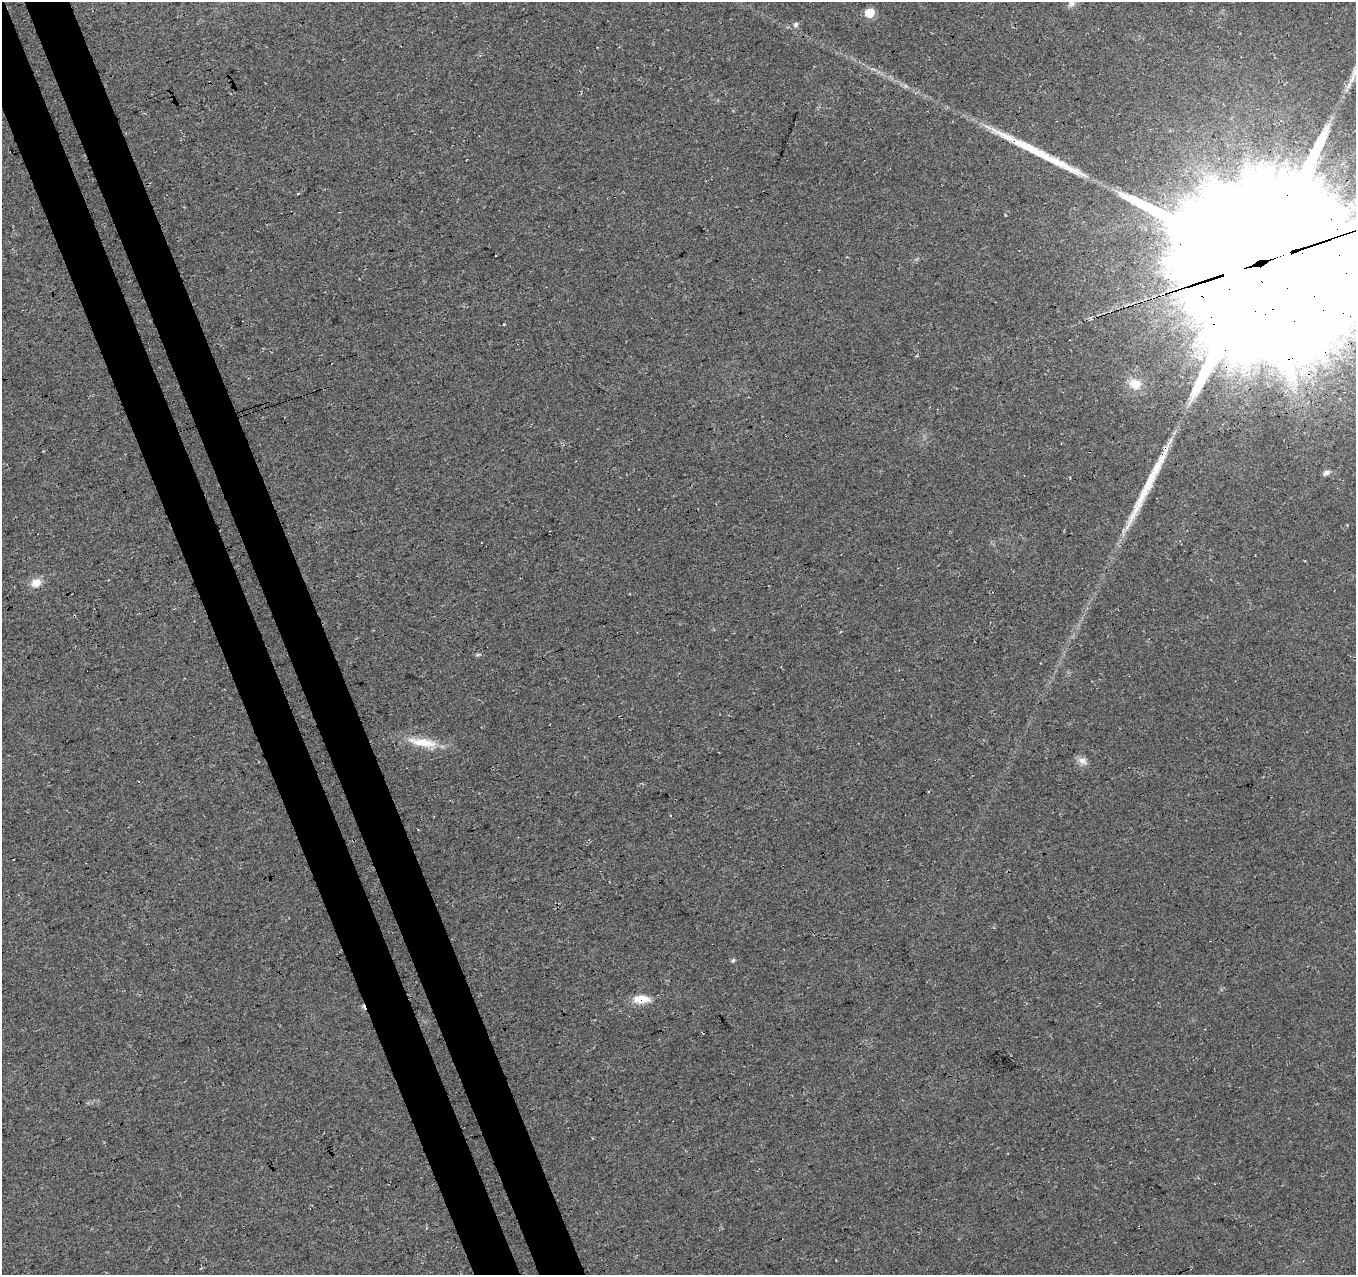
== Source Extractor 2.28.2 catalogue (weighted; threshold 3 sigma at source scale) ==
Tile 11 of 4 x 4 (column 3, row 3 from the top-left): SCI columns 2763-4116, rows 1364-2636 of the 5527 x 5327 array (HDU 1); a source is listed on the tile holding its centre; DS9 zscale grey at full resolution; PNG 1358 x 1277 px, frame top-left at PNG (2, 2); no overlay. Shown black and unused: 7% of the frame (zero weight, under 3 of 4 exposures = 5% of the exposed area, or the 3 px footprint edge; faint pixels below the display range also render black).
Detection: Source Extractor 2.28.2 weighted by HDU 2 'WHT'; one run over the whole footprint, this tile lists its part. Background 0.0289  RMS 0.0074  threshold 0.0334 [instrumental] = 3 sigma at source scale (4.5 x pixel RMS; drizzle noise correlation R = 1.50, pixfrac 1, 0.0396/0.0396 arcsec/px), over >= 5 px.
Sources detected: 16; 2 cosmic-ray / hot-pixel residue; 2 long thin detections or spike segments (spike, bleed or trail) — not listed; the other 12 listed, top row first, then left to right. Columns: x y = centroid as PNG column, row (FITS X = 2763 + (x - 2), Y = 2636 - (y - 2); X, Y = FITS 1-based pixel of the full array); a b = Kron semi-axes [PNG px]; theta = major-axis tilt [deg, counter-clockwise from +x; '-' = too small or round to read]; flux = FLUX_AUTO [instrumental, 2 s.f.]
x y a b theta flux
1072 4 10 8 26 3.4
870 13 6 6 - 33
796 24 6 6 - 2.4
1260 264 75 48 7 85000
1135 384 14 11 -18 12
1326 473 9 6 19 2.8
36 583 13 10 30 8.3
478 655 6 4 2 1.1
423 742 44 11 -9 20
1082 761 14 9 -26 4.5
733 960 6 4 62 1.3
641 999 21 10 0 12
Overlapping masked pixels (flux is a lower limit): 3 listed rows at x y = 1260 264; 423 742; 641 999
Isophote crosses this tile's border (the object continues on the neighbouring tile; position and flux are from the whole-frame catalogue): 1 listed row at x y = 1260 264